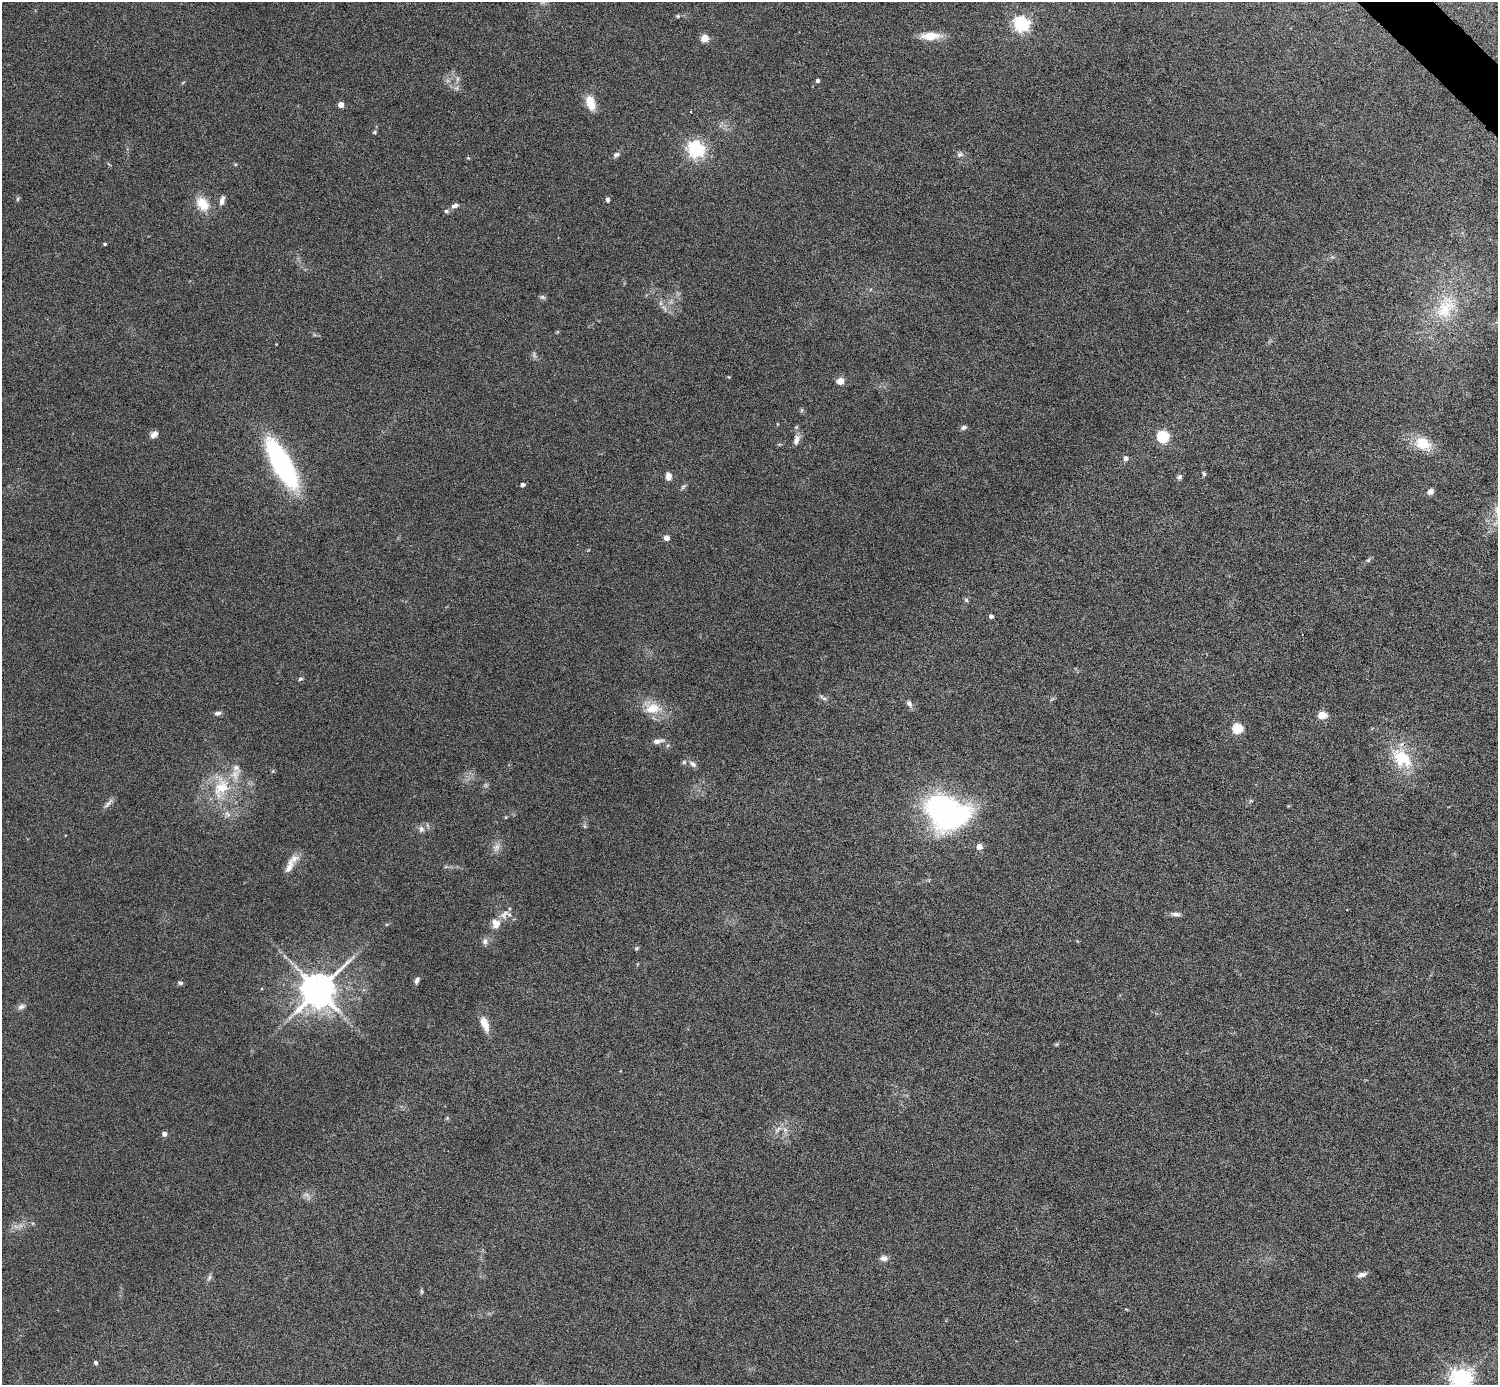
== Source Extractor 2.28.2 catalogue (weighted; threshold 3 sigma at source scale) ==
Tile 10 of 4 x 4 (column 2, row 3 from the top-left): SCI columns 1497-2992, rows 1681-3063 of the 5983 x 5982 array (HDU 1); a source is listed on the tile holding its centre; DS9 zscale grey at full resolution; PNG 1500 x 1387 px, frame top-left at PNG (2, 2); no overlay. Shown black and unused: <1% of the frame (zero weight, under 4 of 8 exposures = <1% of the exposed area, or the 3 px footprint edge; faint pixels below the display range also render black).
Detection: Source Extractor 2.28.2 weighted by HDU 2 'WHT'; one run over the whole footprint, this tile lists its part. Background 0.0717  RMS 0.0044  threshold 0.0178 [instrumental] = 3 sigma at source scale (4.09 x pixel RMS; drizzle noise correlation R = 1.36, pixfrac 0.8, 0.05/0.05 arcsec/px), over >= 5 px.
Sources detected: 83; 2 too faint to see at this stretch — not listed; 3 inside a brighter listed object's ellipse — not listed separately; the other 78 listed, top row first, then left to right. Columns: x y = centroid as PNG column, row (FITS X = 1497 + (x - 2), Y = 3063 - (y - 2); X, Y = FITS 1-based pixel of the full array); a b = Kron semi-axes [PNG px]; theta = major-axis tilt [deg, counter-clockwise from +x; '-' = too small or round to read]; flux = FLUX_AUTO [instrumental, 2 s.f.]
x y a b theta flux
678 16 5 4 - 0.55
1021 24 6 6 - 130
930 36 24 10 3 6.1
705 38 5 4 - 12
457 79 7 4 71 0.8
818 80 4 4 - 1.3
590 102 16 9 -73 7.1
341 105 4 4 - 4.3
374 132 5 4 - 0.53
696 149 6 6 - 150
960 154 8 6 31 1.2
616 155 8 6 33 1.1
468 158 4 3 - 0.35
222 200 13 6 72 1.7
608 200 6 5 - 0.91
202 204 20 13 -50 7.2
455 206 10 5 20 1.5
446 211 6 5 - 0.74
105 244 3 3 - 0.51
542 297 8 5 -26 0.8
660 303 7 4 90 0.89
1445 308 37 22 58 20
840 381 5 4 - 8.1
964 427 7 5 14 1.3
154 434 10 7 41 1.8
1163 437 6 5 - 46
796 440 13 7 73 2.5
1423 444 17 13 -22 10
1126 458 5 5 - 1.6
281 463 41 14 -61 83
1204 474 7 5 -73 0.6
668 476 8 6 -88 2.6
1180 477 7 6 - 1.1
523 485 4 4 - 1.7
1430 491 8 6 36 1.7
666 538 4 4 - 3.6
1368 560 6 5 - 0.66
966 600 6 6 - 0.71
991 616 4 4 - 1.3
300 679 6 4 20 0.64
823 698 13 4 -32 1.1
909 704 9 6 -57 1.5
652 708 24 16 -3 8.6
218 713 8 5 10 1.3
1322 715 5 4 - 12
1237 729 5 5 - 27
658 741 16 6 10 2
1402 758 33 21 -41 16
693 764 11 6 -36 1.6
221 787 35 22 69 19
1251 801 6 4 -1 0.49
108 804 17 5 46 1.6
946 812 45 33 -23 92
506 817 5 3 - 0.32
584 826 6 4 -71 0.55
421 829 9 8 - 1.7
496 847 13 8 54 2.3
979 847 5 5 - 3.7
289 867 24 8 68 4.1
504 914 16 8 62 2.7
1176 914 12 6 -5 1.5
496 924 11 10 - 3.7
485 941 8 7 - 1.6
636 948 6 5 - 0.56
417 980 9 5 66 1.3
180 983 7 5 -17 0.82
318 990 10 9 - 1100
21 1007 12 6 23 1.4
485 1024 19 9 -68 4.8
1056 1045 6 4 20 0.47
778 1129 12 5 40 1.7
164 1134 4 4 - 2.1
884 1258 9 7 -8 1.9
1362 1275 10 5 17 2
209 1277 9 4 69 0.87
421 1291 6 4 -88 0.54
96 1362 4 4 - 0.94
1461 1379 7 7 - 290
Isophote crosses this tile's border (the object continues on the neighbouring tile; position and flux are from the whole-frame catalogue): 1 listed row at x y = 1461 1379